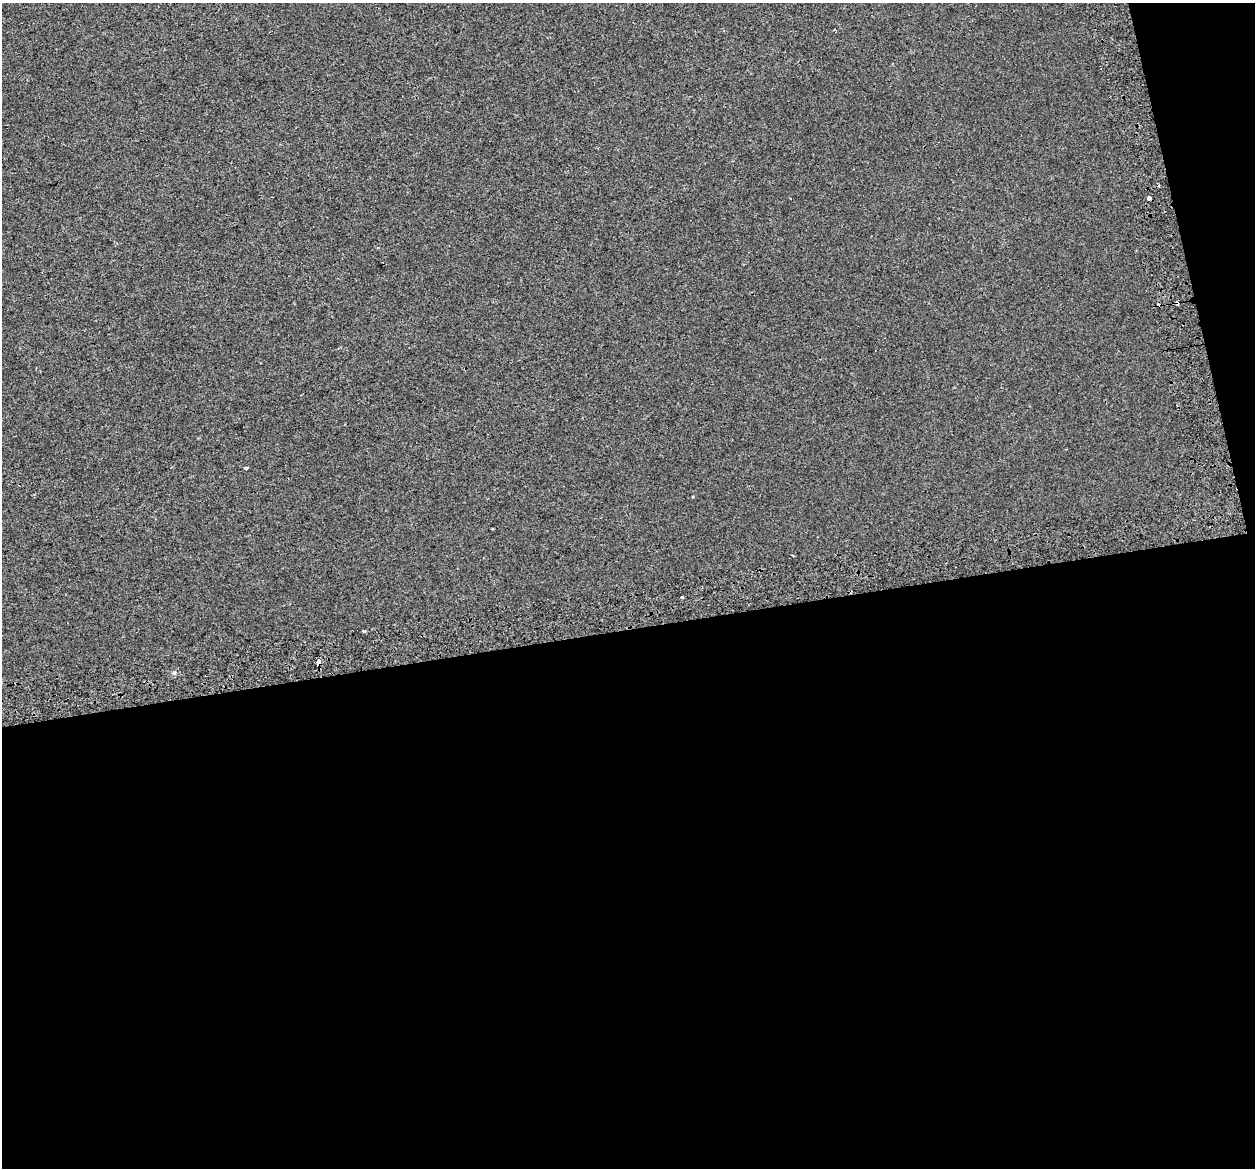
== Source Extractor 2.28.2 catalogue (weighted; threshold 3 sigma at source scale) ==
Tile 16 of 4 x 4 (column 4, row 4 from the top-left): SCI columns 3812-5064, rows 140-1305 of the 5115 x 4897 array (HDU 1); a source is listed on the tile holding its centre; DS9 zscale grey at full resolution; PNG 1257 x 1170 px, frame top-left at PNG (2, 3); no overlay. Shown black and unused: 49% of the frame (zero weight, under 2 of 3 exposures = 4% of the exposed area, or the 3 px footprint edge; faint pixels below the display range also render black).
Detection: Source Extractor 2.28.2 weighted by HDU 2 'WHT'; one run over the whole footprint, this tile lists its part. Background 8.57e-04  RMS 0.0051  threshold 0.0228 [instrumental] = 3 sigma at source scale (4.5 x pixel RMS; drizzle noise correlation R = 1.50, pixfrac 1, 0.0396/0.0396 arcsec/px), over >= 5 px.
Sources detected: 12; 2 cosmic-ray / hot-pixel residue — not listed; the other 10 listed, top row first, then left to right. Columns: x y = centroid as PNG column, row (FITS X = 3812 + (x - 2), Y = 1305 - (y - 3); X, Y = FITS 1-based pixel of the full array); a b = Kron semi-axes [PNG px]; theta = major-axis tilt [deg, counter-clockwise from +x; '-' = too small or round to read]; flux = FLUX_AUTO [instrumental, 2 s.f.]
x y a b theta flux
1149 198 4 3 - 2
1177 303 4 3 - 2.7
246 468 4 3 - 3.9
492 529 3 2 - 0.33
793 556 3 2 - 0.49
850 591 3 3 - 1
682 597 3 3 - 2.9
364 631 4 3 - 0.58
319 661 5 3 - 4.2
174 672 5 5 - 0.73
Overlapping masked pixels (flux is a lower limit): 3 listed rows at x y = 1177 303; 850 591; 319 661